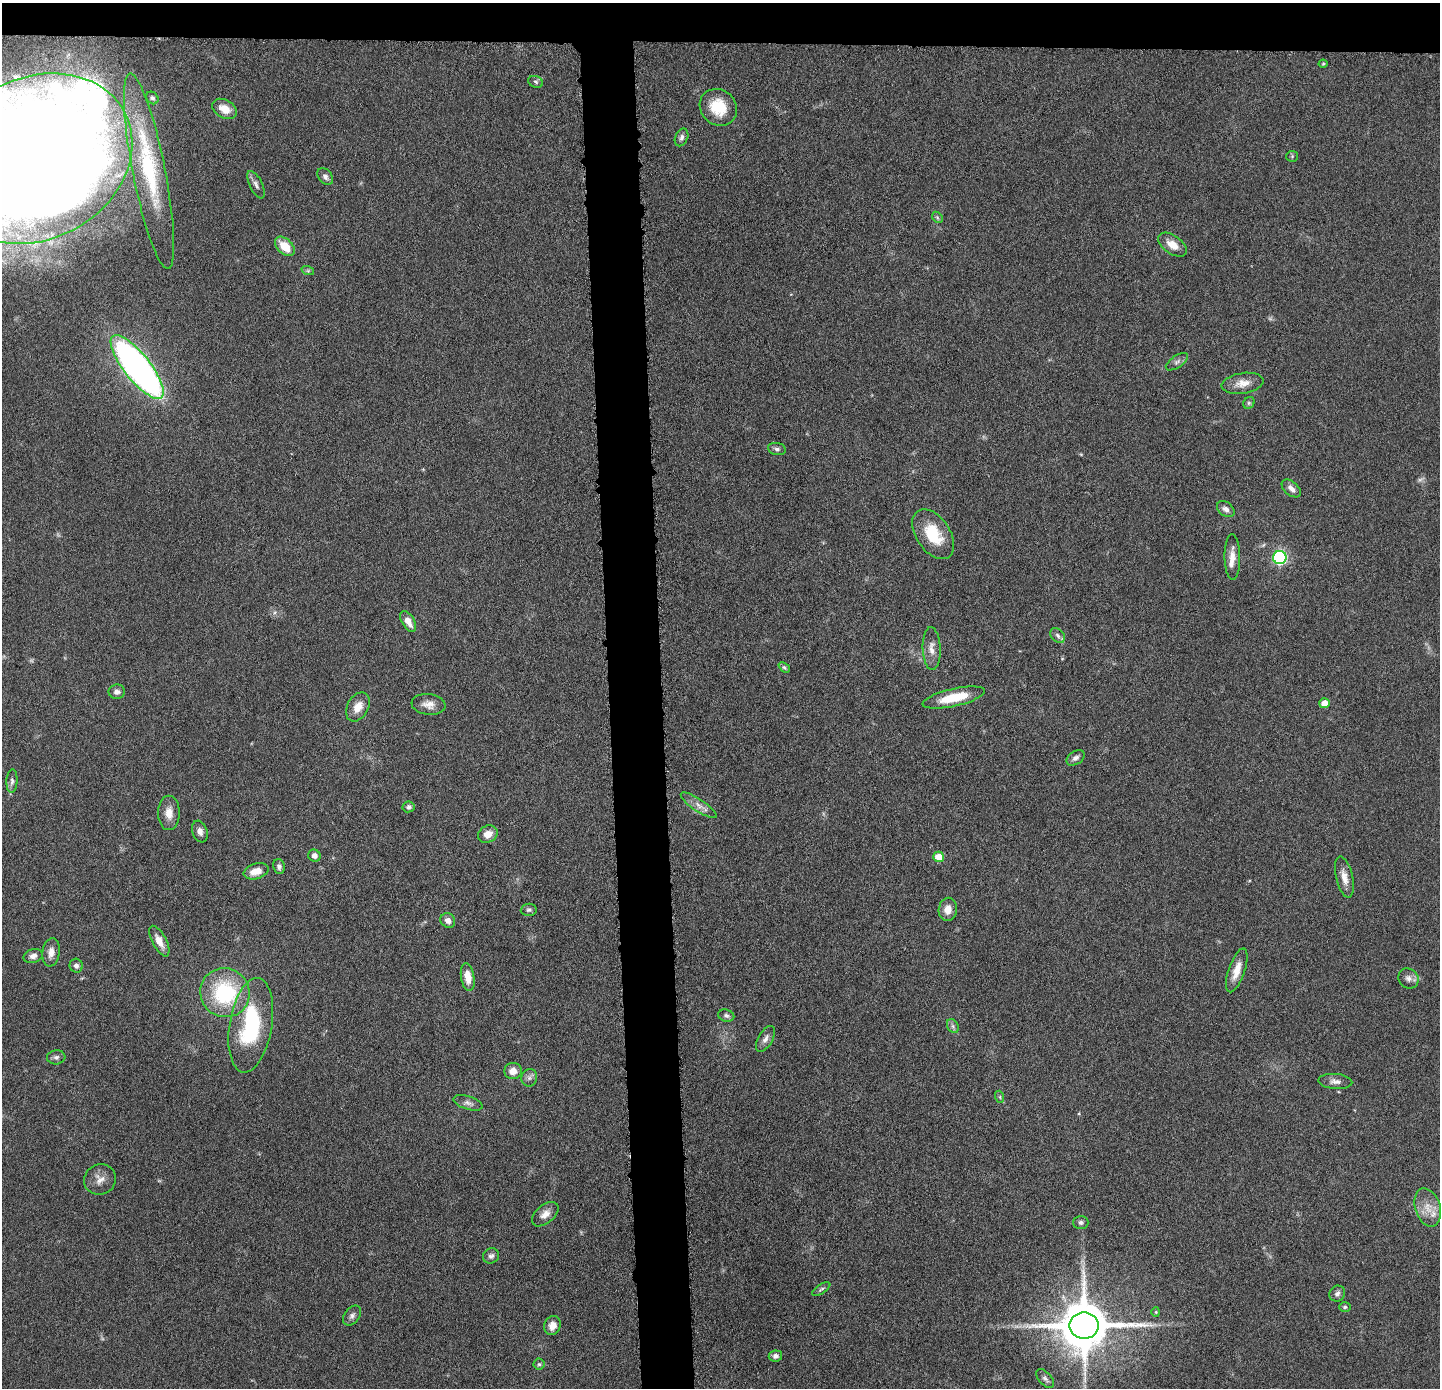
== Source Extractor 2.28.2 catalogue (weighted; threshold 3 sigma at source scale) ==
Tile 2 of 3 x 3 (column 2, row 1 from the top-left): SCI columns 1438-2875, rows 2836-4221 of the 4313 x 4285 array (HDU 1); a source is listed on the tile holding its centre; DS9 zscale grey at full resolution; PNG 1442 x 1390 px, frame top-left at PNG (2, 3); each listed source drawn as its Kron ellipse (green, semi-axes under 4 px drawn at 4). Shown black and unused: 7% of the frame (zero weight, under 4 of 8 exposures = <1% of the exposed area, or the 3 px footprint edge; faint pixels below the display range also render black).
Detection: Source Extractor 2.28.2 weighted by HDU 2 'WHT'; one run over the whole footprint, this tile lists its part. Background 0.132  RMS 0.0055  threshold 0.0224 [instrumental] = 3 sigma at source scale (4.09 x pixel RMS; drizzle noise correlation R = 1.36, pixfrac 0.8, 0.05/0.05 arcsec/px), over >= 5 px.
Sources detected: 85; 2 too faint to see at this stretch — neither listed nor drawn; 1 inside a brighter listed object's ellipse — not listed separately; the other 82 listed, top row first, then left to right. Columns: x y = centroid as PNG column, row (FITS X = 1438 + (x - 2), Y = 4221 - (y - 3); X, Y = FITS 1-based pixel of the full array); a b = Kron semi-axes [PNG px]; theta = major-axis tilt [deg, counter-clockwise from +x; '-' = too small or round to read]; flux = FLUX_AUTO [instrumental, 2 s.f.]
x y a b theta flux
1323 64 4 4 - 0.51
536 82 8 5 -19 1.1
152 98 7 5 -47 1.2
718 107 20 17 -43 16
225 109 13 9 -31 6.9
681 137 9 6 65 1.7
1292 156 5 5 - 0.76
35 159 101 81 27 2300
149 171 99 16 -79 50
325 177 9 6 -53 2
256 185 15 6 -64 2.2
937 217 6 4 -46 0.83
1172 245 16 9 -35 6
285 246 11 7 -44 9.4
308 271 6 4 -18 0.72
1177 362 13 6 34 1.9
137 367 39 13 -52 230
1243 383 21 10 9 5.6
1249 403 6 5 - 0.9
777 449 9 6 -13 1.5
1291 488 11 6 -41 2.7
1226 509 10 7 -39 2.5
933 534 28 17 -56 19
1232 557 23 8 -89 5.1
1280 557 6 6 - 95
408 621 12 6 -60 4.6
1058 635 8 6 -47 1.5
932 649 21 9 -88 4.7
784 667 6 4 -40 0.79
117 692 8 7 - 2.1
954 697 32 8 13 16
1324 703 5 5 - 6.4
428 704 17 10 -7 4.5
358 707 15 10 61 6
1076 758 10 6 34 2.1
12 781 12 5 87 1.7
699 805 21 6 -34 3.8
409 807 6 5 - 1.3
169 813 17 11 90 5.5
200 831 11 7 -70 2.7
488 834 10 8 28 5.3
314 856 6 6 - 2.4
939 857 5 5 - 9.2
279 866 7 6 - 1.6
256 871 13 7 16 6.2
1344 877 21 8 -77 5
948 909 12 9 81 5.1
529 910 8 6 5 1.3
448 920 8 7 - 2.8
159 941 17 7 -62 5.5
51 952 14 8 82 3.9
33 956 10 7 16 2.6
76 966 7 6 - 1.6
1237 970 23 8 71 7.1
468 977 14 6 -81 6.8
1408 978 11 9 -42 2.8
225 993 25 24 - 44
726 1016 8 6 -15 1.5
251 1025 48 21 81 47
953 1026 7 5 -61 1.3
765 1039 14 7 60 2.7
56 1057 9 7 5 1.8
513 1071 8 8 - 4.6
529 1078 9 8 - 2
1335 1081 17 7 -4 2.9
1000 1097 6 4 -72 0.66
468 1103 15 6 -18 2.3
100 1179 16 15 - 5
1428 1207 20 12 -72 7.7
545 1214 15 9 40 4.4
1081 1222 7 6 - 1.4
491 1256 8 7 - 1.7
821 1289 10 4 33 1.2
1337 1294 8 7 - 1.8
1345 1307 6 5 - 0.83
1156 1312 4 4 - 0.54
352 1316 11 7 52 1.9
552 1326 10 8 73 4.1
1084 1326 14 13 - 3000
775 1356 7 5 8 1.7
539 1364 6 5 - 1
1045 1378 11 6 -48 1.9
Isophote crosses this tile's border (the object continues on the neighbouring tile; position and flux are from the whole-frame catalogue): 1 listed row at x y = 35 159